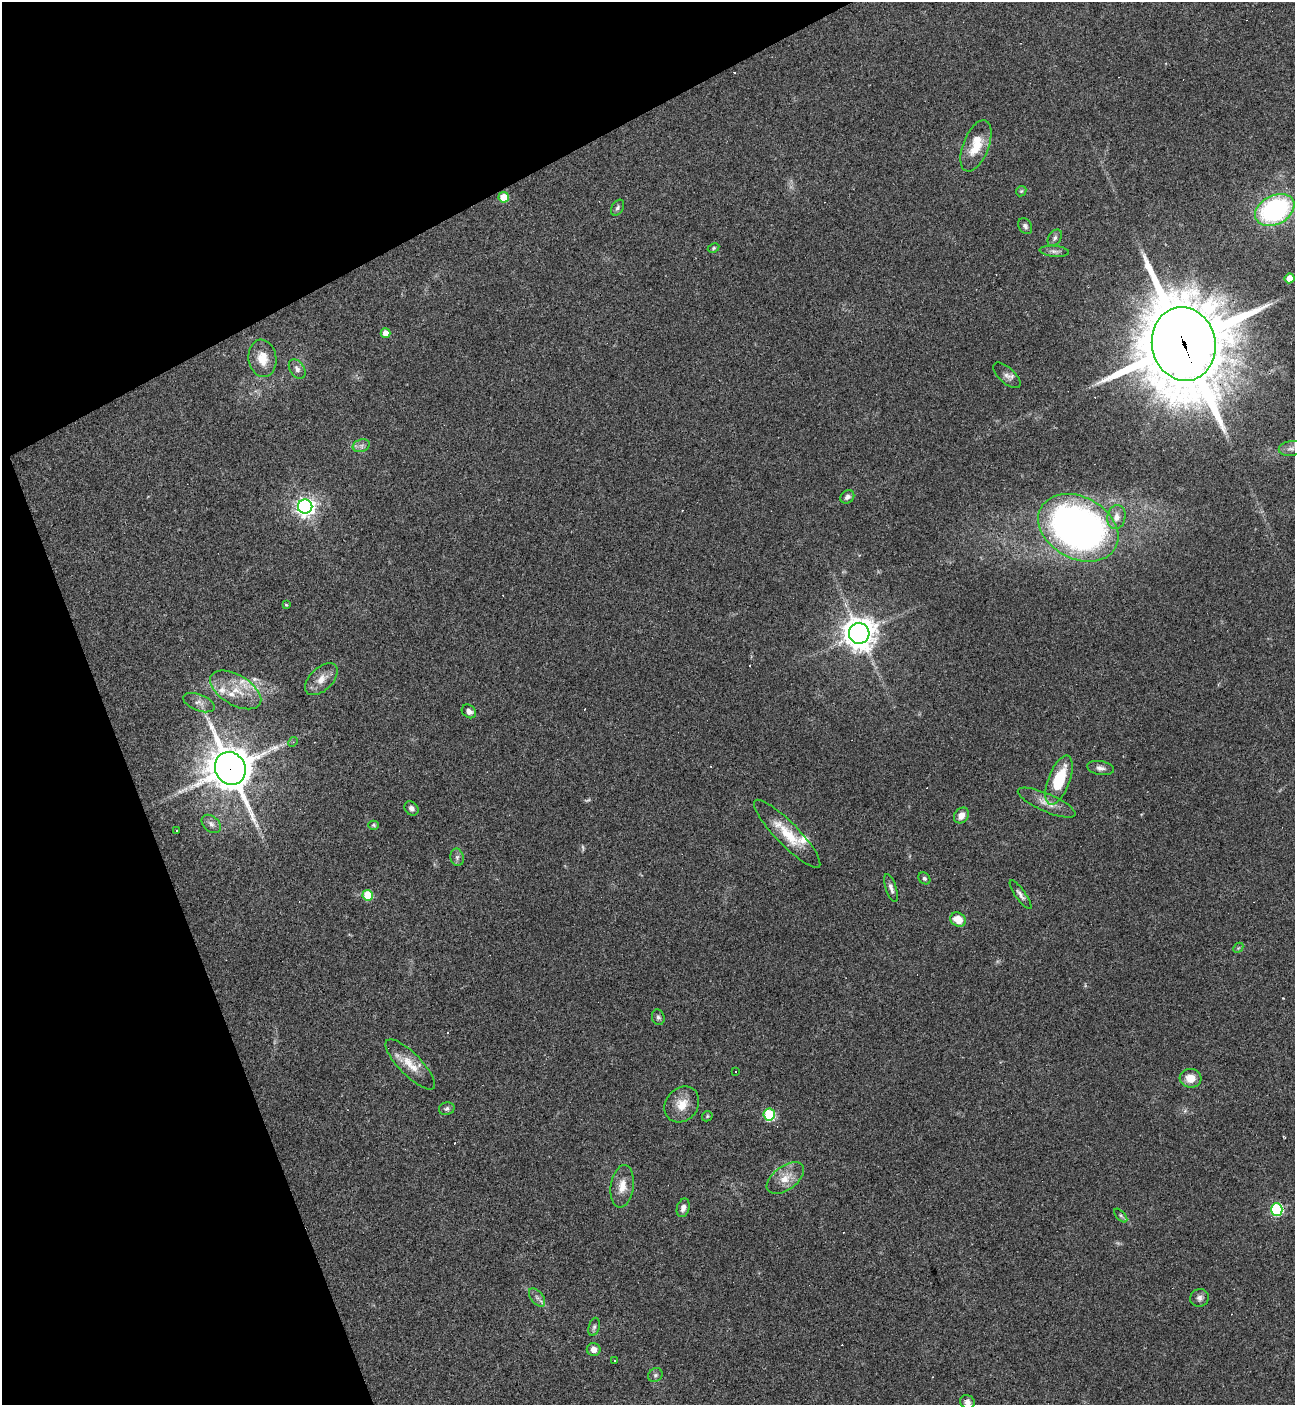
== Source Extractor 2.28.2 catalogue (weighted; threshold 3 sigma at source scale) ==
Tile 5 of 4 x 4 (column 1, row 2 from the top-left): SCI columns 282-1574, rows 2809-4211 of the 5603 x 5615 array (HDU 1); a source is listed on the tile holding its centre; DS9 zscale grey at full resolution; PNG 1297 x 1407 px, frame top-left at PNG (2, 2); each listed source drawn as its Kron ellipse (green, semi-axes under 4 px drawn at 4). Shown black and unused: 21% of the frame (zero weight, under 3 of 4 exposures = <1% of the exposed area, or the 3 px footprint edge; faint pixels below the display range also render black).
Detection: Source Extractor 2.28.2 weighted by HDU 2 'WHT'; one run over the whole footprint, this tile lists its part. Background 0.0486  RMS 0.0051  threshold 0.0231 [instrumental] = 3 sigma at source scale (4.5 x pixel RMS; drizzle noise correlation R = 1.50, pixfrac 1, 0.05/0.05 arcsec/px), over >= 5 px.
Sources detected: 85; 2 too faint to see at this stretch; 12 cosmic-ray / hot-pixel residue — neither listed nor drawn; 6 inside a brighter listed object's ellipse — not listed separately; the other 65 listed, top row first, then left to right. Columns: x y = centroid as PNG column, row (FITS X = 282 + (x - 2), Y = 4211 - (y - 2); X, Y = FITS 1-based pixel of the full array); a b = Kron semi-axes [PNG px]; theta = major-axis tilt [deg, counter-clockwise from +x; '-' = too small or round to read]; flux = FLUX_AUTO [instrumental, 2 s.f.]
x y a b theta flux
976 146 27 13 68 13
1021 191 6 4 44 0.7
504 197 5 5 - 12
617 208 8 5 59 1.3
1275 210 21 14 28 86
1025 226 8 6 -57 1.5
1055 238 9 6 55 1.5
714 248 6 4 28 0.73
1054 251 15 5 -5 2
1290 278 5 5 - 8.2
386 333 5 4 - 5.3
1184 344 37 32 -79 6300
262 358 19 14 -81 8.5
297 369 11 7 -58 2.2
1007 375 17 7 -42 2.7
361 446 9 6 18 1.8
1291 448 12 7 7 2.6
847 497 7 6 - 2
305 507 7 7 - 280
1116 517 12 9 80 4
1078 528 42 31 -28 280
286 605 4 3 - 0.56
859 633 10 10 - 810
321 679 20 11 44 6
236 690 28 15 -31 13
199 703 16 8 -21 3.3
469 711 8 6 -39 2.5
293 742 5 4 - 0.7
230 768 17 15 -62 1700
1100 768 13 7 -10 2.5
1059 780 26 10 69 23
1047 803 31 9 -23 6.5
411 808 8 6 -46 2
961 815 8 7 - 4.2
211 824 11 7 -40 2.5
373 825 5 4 - 0.72
177 830 3 3 - 0.72
787 834 46 11 -46 15
457 857 9 6 -77 1.7
924 878 6 5 - 1.2
891 888 14 5 -72 2.2
368 895 5 5 - 18
1020 895 17 5 -55 2.2
958 920 8 6 -33 8.3
1238 948 6 4 45 0.65
658 1017 8 6 -72 1.3
410 1064 33 11 -45 9.4
735 1072 3 3 - 1.4
1190 1078 11 9 -5 6.5
682 1104 19 16 51 8.5
447 1109 8 6 15 1.4
769 1115 6 5 - 44
707 1116 6 4 48 0.68
785 1178 21 12 36 7.5
622 1186 21 11 82 7
683 1208 9 6 73 2.7
1277 1209 6 6 - 58
1121 1216 8 4 -48 0.91
537 1297 11 6 -52 2.1
1200 1298 9 8 - 2.1
594 1327 9 5 74 1.3
594 1350 7 6 - 3.5
615 1361 3 3 - 13
655 1375 7 6 - 1.3
967 1402 8 6 -25 2.7
Overlapping masked pixels (flux is a lower limit): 2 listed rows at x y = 1184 344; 230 768